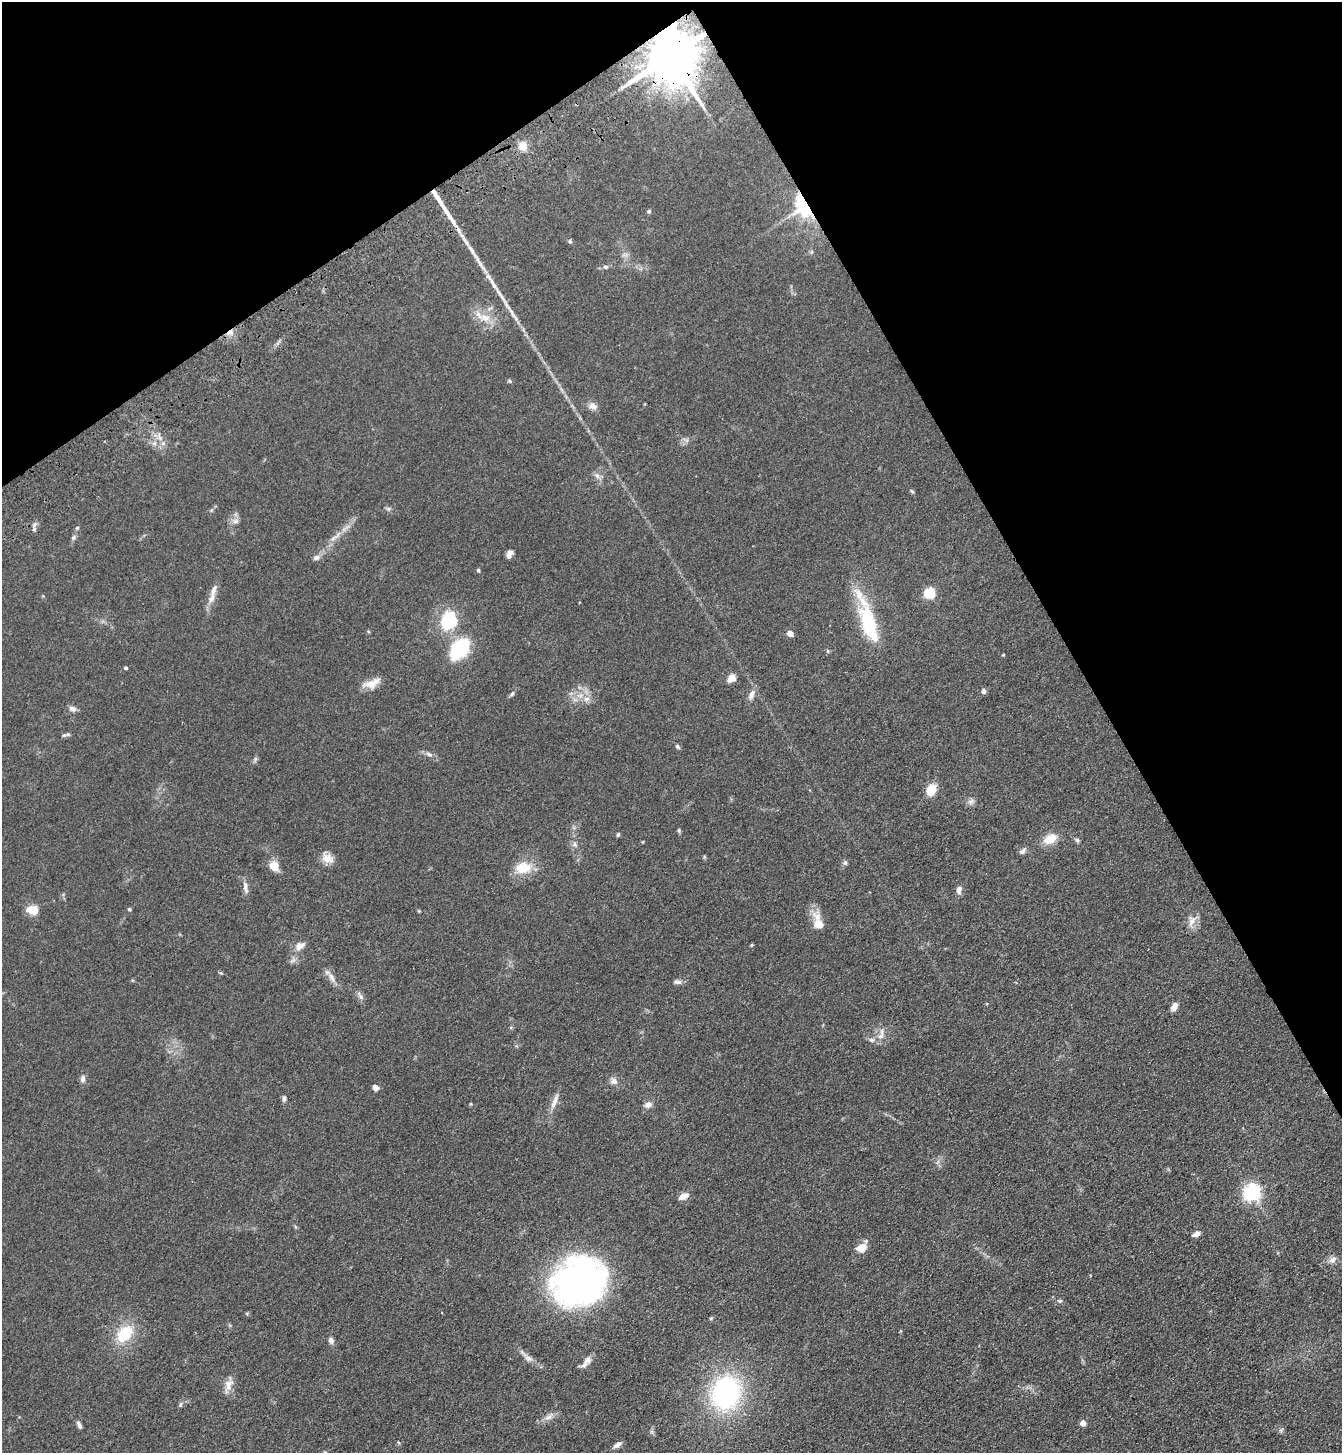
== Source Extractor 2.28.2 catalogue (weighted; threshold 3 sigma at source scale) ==
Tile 3 of 4 x 4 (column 3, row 1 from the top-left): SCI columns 2913-4252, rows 4459-5909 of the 5960 x 6015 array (HDU 1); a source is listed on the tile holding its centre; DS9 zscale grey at full resolution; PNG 1344 x 1455 px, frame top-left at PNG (2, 2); no overlay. Shown black and unused: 28% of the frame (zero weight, under 3 of 4 exposures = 6% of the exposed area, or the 3 px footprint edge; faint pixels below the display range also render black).
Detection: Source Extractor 2.28.2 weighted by HDU 2 'WHT'; one run over the whole footprint, this tile lists its part. Background 0.0854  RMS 0.0083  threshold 0.0375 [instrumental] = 3 sigma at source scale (4.5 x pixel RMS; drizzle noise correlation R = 1.50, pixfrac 1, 0.05/0.05 arcsec/px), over >= 5 px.
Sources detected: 104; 2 inside a brighter object's white glare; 1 cosmic-ray / hot-pixel residue — not listed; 4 inside a brighter listed object's ellipse — not listed separately; the other 97 listed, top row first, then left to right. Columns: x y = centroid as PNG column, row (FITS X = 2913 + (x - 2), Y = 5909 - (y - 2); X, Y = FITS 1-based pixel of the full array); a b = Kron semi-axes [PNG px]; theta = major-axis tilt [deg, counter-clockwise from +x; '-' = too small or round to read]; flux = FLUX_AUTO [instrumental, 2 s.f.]
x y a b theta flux
670 56 14 12 -63 5900
523 146 11 11 - 8.4
803 207 25 16 -65 55
446 211 46 6 -58 15
649 211 5 5 - 1.4
570 241 6 4 -68 1.3
481 265 34 5 -56 11
606 267 7 5 1 1.8
501 295 35 5 -56 11
485 318 16 11 -11 11
509 381 5 5 - 1
593 406 10 8 -27 4.8
159 437 10 4 -77 2.5
597 475 9 6 -50 3.2
912 491 6 4 -46 1.1
388 509 6 4 18 1.4
235 521 9 6 17 3.1
34 525 6 4 48 1.9
77 528 6 4 43 1.1
335 537 25 5 39 6.9
73 538 7 5 88 1.8
509 555 8 5 66 5.9
316 557 9 7 13 3
478 570 5 4 - 1.1
213 590 24 7 68 7.2
930 593 5 5 - 69
449 620 26 20 64 39
869 623 57 15 -72 61
790 633 5 4 - 9.3
459 649 21 13 51 64
1003 655 5 3 - 0.65
126 668 4 3 - 1.5
731 678 8 7 - 7
372 683 23 10 21 9.7
984 691 5 5 - 3.2
512 694 7 5 53 1.7
751 695 15 7 63 4.8
587 699 9 8 - 4.7
72 709 10 7 -18 3.3
64 735 7 5 13 1.5
677 747 7 5 -51 1.5
429 754 10 6 -24 3
931 790 12 10 57 13
971 802 10 7 42 3
679 830 6 4 -71 1.2
618 835 5 4 - 1.4
1050 839 15 10 28 13
1077 840 6 6 - 1.6
575 844 8 5 -71 2.1
1022 851 10 6 42 2.5
704 857 6 4 72 0.87
327 858 16 12 -33 7.9
845 863 7 6 - 1.7
274 866 12 10 -51 9.3
523 868 22 15 4 18
245 887 17 6 -79 4.3
959 890 10 6 80 4
129 909 5 4 - 1.2
32 910 14 10 -5 10
1192 922 19 8 70 6.2
819 924 9 8 - 11
751 945 5 3 - 0.83
300 946 14 8 26 5.6
221 973 5 4 - 0.9
332 978 16 6 -67 4.8
677 982 12 5 0 2.8
361 997 8 5 -72 2.5
1174 1007 9 6 61 5.1
881 1036 9 6 17 3.7
872 1040 8 6 -15 2.3
83 1079 10 7 78 2.9
614 1081 10 8 -10 4.2
376 1087 8 6 -27 2.9
284 1098 8 5 -89 2
554 1101 21 6 65 6.2
648 1105 10 8 20 4.2
1252 1192 6 6 - 300
684 1196 13 7 24 5.4
1196 1234 8 5 21 4
861 1248 11 9 24 9.5
1332 1260 10 8 39 4.2
578 1279 60 38 4 200
1060 1301 6 4 7 1.3
711 1318 6 3 19 0.88
125 1334 21 14 47 30
331 1340 8 6 -75 2.9
528 1358 16 7 -32 5.1
587 1360 16 8 41 5.4
228 1385 17 11 73 7.4
726 1393 30 25 73 150
180 1405 7 5 72 1.5
549 1417 15 7 36 4.8
1083 1423 4 4 - 8.5
79 1425 10 5 -66 2.7
1281 1430 9 3 55 1.4
652 1432 7 4 -71 1.5
617 1445 11 6 31 3.6
Overlapping masked pixels (flux is a lower limit): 2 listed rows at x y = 670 56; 803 207